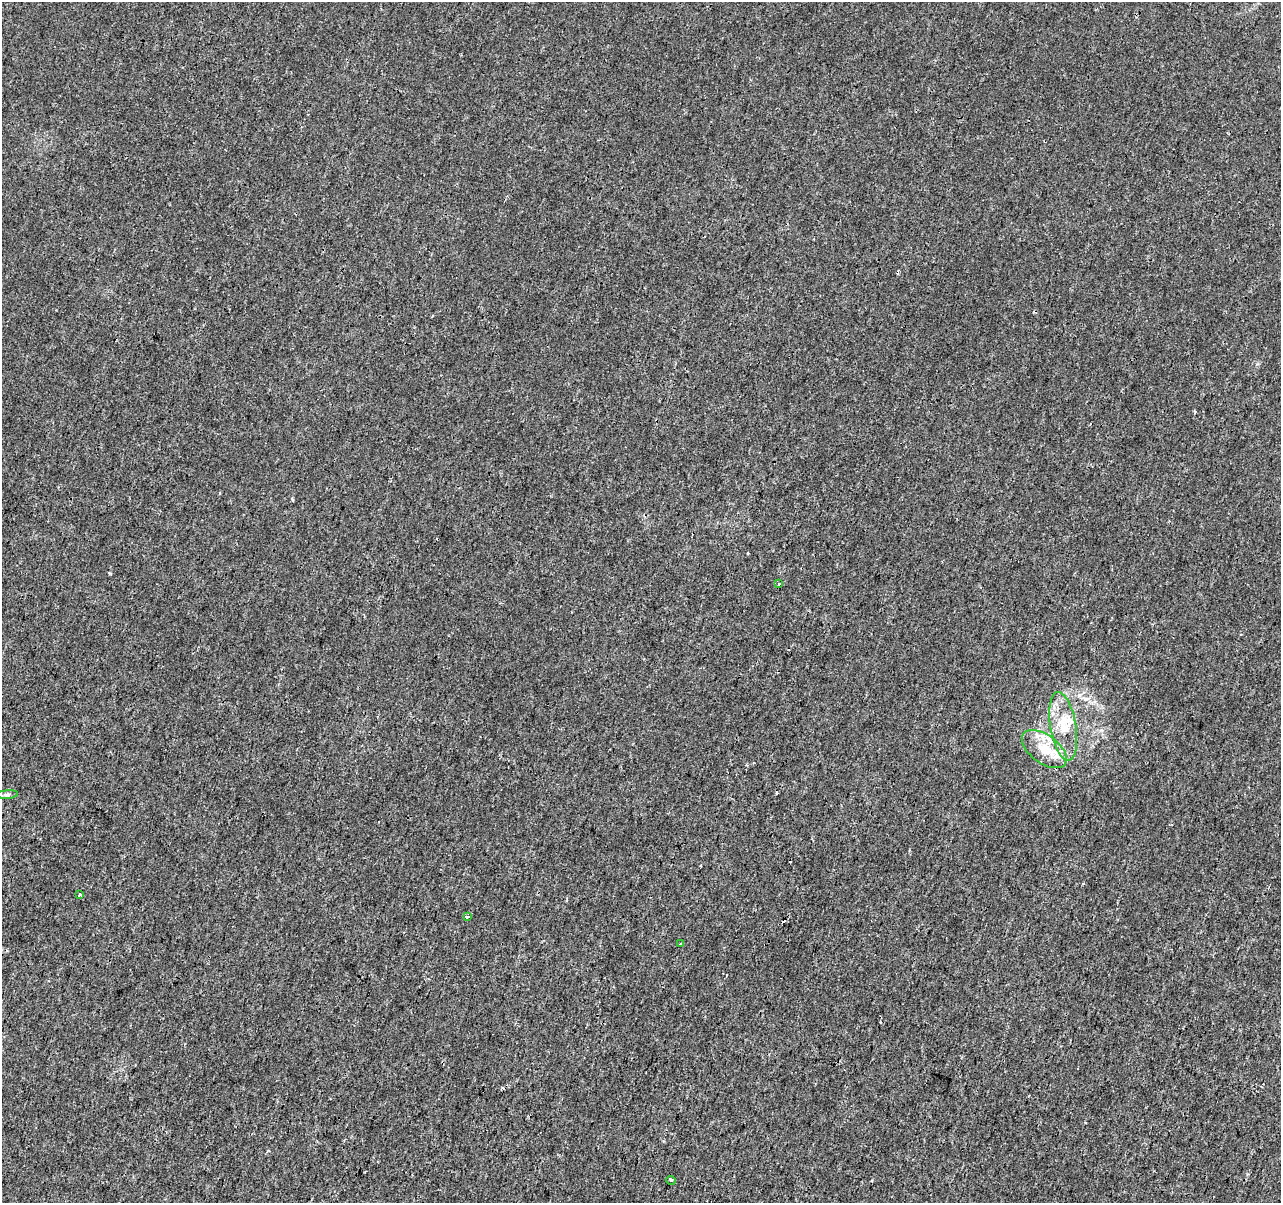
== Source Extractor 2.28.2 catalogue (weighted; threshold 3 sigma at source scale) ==
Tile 7 of 4 x 4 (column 3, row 2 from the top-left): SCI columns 2567-3845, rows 2687-3887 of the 5125 x 5312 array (HDU 1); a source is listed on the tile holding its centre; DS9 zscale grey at full resolution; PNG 1283 x 1205 px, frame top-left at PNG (2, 2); each listed source drawn as its Kron ellipse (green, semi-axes under 4 px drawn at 4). Shown black and unused: <1% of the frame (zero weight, under 3 of 4 exposures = <1% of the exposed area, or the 3 px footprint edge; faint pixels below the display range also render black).
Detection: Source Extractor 2.28.2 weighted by HDU 2 'WHT'; one run over the whole footprint, this tile lists its part. Background 5.92e-05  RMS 0.0014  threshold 0.00628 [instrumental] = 3 sigma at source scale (4.5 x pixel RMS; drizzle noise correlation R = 1.50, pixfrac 1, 0.0396/0.0396 arcsec/px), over >= 5 px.
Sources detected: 13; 4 cosmic-ray / hot-pixel residue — neither listed nor drawn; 1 inside a brighter listed object's ellipse — not listed separately; the other 8 listed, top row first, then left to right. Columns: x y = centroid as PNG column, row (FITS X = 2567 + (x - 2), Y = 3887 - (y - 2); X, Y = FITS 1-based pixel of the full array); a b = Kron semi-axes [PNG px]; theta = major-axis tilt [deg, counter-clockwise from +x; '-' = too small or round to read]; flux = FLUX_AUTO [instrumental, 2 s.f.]
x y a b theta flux
778 584 3 3 - 0.72
1063 726 35 13 -80 3.9
1044 749 26 14 -36 3.6
7 795 11 4 5 0.34
79 894 3 3 - 0.34
467 916 4 3 - 1.4
681 944 3 3 - 0.26
671 1180 5 3 - 0.16